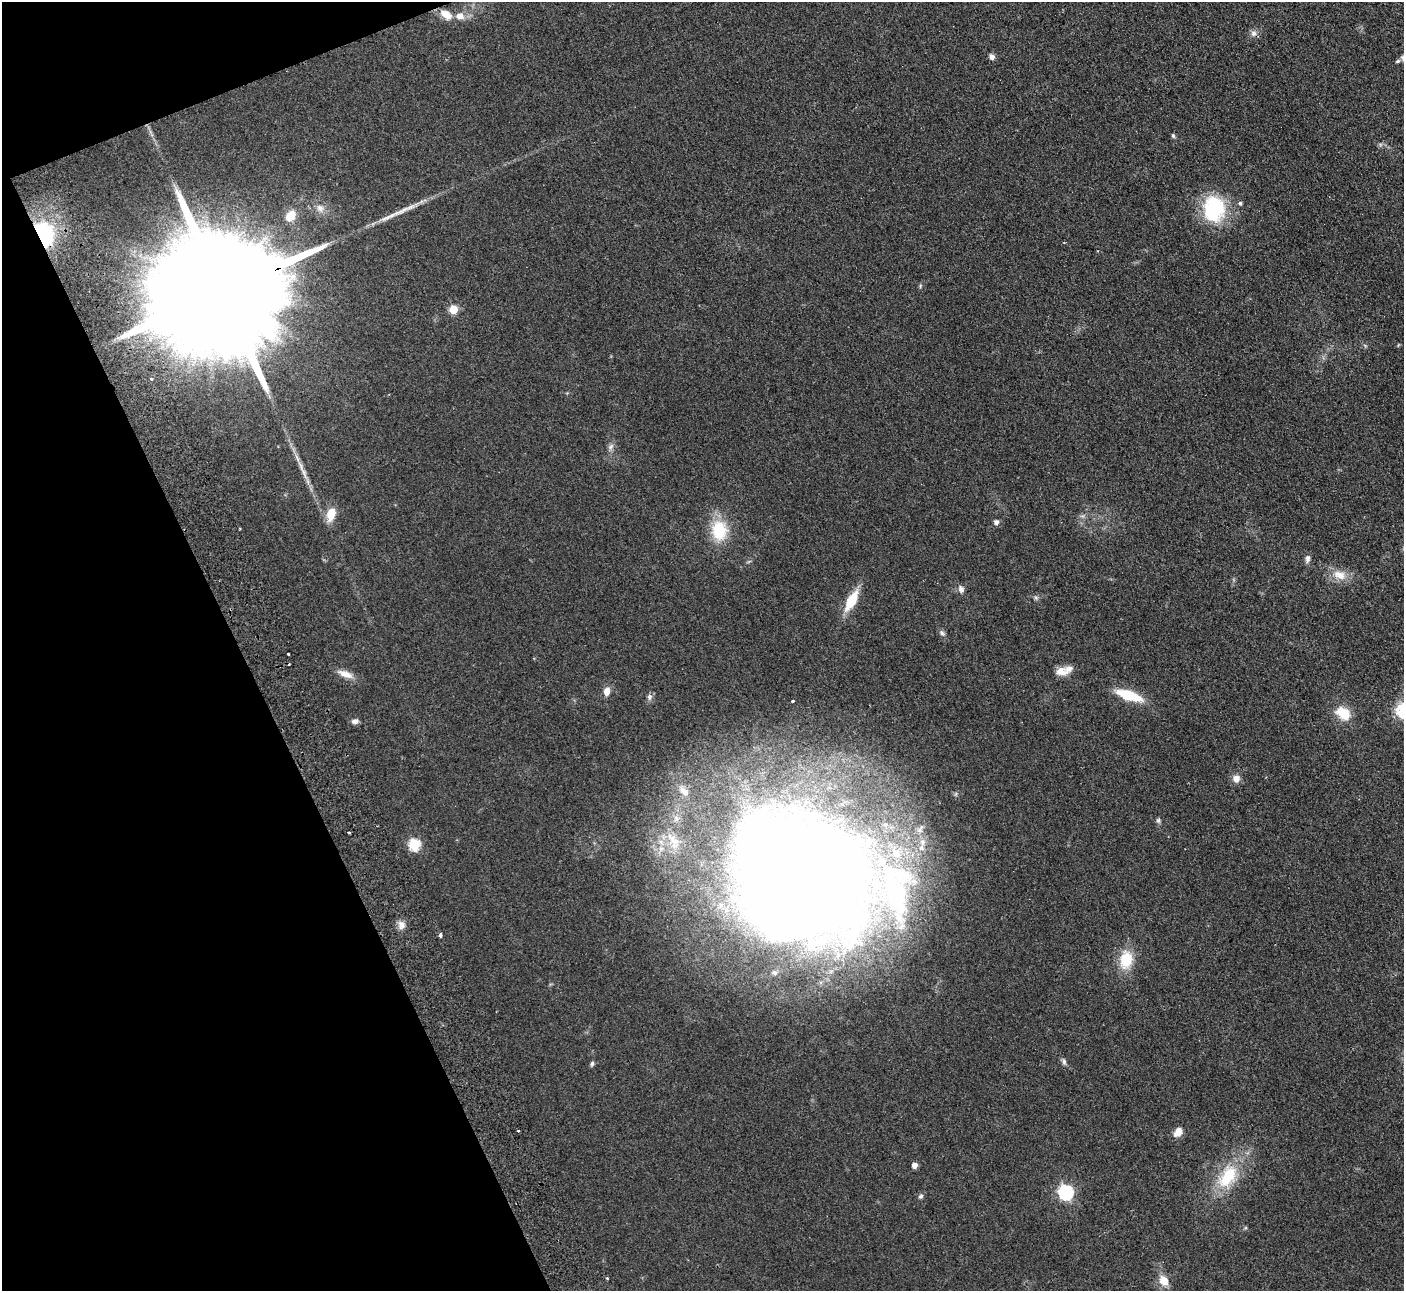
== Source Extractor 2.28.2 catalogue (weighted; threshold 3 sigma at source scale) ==
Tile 5 of 4 x 4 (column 1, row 2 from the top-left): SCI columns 54-1455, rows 2759-4047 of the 5715 x 5648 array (HDU 1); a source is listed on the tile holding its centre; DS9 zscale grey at full resolution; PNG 1406 x 1293 px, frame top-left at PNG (2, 2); no overlay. Shown black and unused: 19% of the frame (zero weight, under 2 of 3 exposures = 3% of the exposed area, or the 3 px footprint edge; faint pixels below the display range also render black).
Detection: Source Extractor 2.28.2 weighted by HDU 2 'WHT'; one run over the whole footprint, this tile lists its part. Background 0.0949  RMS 0.0097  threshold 0.0439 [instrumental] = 3 sigma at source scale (4.5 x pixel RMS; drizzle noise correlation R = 1.50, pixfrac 1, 0.05/0.05 arcsec/px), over >= 5 px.
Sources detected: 64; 3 inside a brighter object's white glare — not listed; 7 inside a brighter listed object's ellipse — not listed separately; the other 54 listed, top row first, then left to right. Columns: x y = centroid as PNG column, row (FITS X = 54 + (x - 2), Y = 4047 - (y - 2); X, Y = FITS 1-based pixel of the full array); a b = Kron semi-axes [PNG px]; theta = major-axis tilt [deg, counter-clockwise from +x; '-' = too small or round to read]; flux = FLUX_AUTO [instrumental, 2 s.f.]
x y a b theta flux
446 14 14 8 -35 12
460 16 10 8 -12 8
1253 33 10 8 75 4.1
992 57 8 6 -58 3.2
1403 58 8 7 - 2.9
1173 135 6 4 -63 1.6
1240 203 6 5 - 1.9
1214 209 32 25 90 64
290 216 16 11 51 14
43 234 21 15 -67 99
920 286 6 4 51 1.2
225 290 73 24 22 83000
453 309 5 5 - 36
151 379 4 3 - 1.7
611 447 11 6 60 3.4
304 473 24 6 -68 8.4
331 514 13 8 74 17
996 522 5 5 - 3.9
719 531 25 20 -86 37
1307 559 11 6 78 3.5
1339 575 19 12 -23 14
961 589 9 6 -68 4.1
1036 598 6 4 -19 1.7
851 601 21 9 61 27
942 633 8 6 -48 2.5
288 654 3 3 - 1.6
1069 669 15 11 20 7
345 674 23 8 -22 9.4
607 691 9 7 77 7
1129 695 23 8 -19 42
649 697 9 7 88 3.1
792 701 3 3 - 5.7
1343 713 19 13 -35 20
355 721 8 6 5 3.8
1236 778 8 7 - 7.2
684 791 18 9 -47 9.6
1158 820 7 6 - 1.9
348 832 3 3 - 2.8
922 842 11 7 -83 5.5
414 844 6 6 - 81
800 874 134 112 -38 2400
401 925 12 9 75 5.7
440 935 4 3 - 3.3
1126 960 18 13 82 30
1064 1062 9 5 -84 2.4
592 1064 7 5 71 1.8
518 1131 3 2 - 1.2
1178 1132 13 9 51 7.5
914 1165 5 5 - 6.7
1228 1176 32 18 59 45
1066 1192 7 6 - 190
921 1196 7 6 - 2.1
607 1278 3 3 - 1.9
1164 1281 11 8 -59 13
Overlapping masked pixels (flux is a lower limit): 2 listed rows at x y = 43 234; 225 290
Isophote crosses this tile's border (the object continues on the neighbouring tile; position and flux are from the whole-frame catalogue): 1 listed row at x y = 1403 58